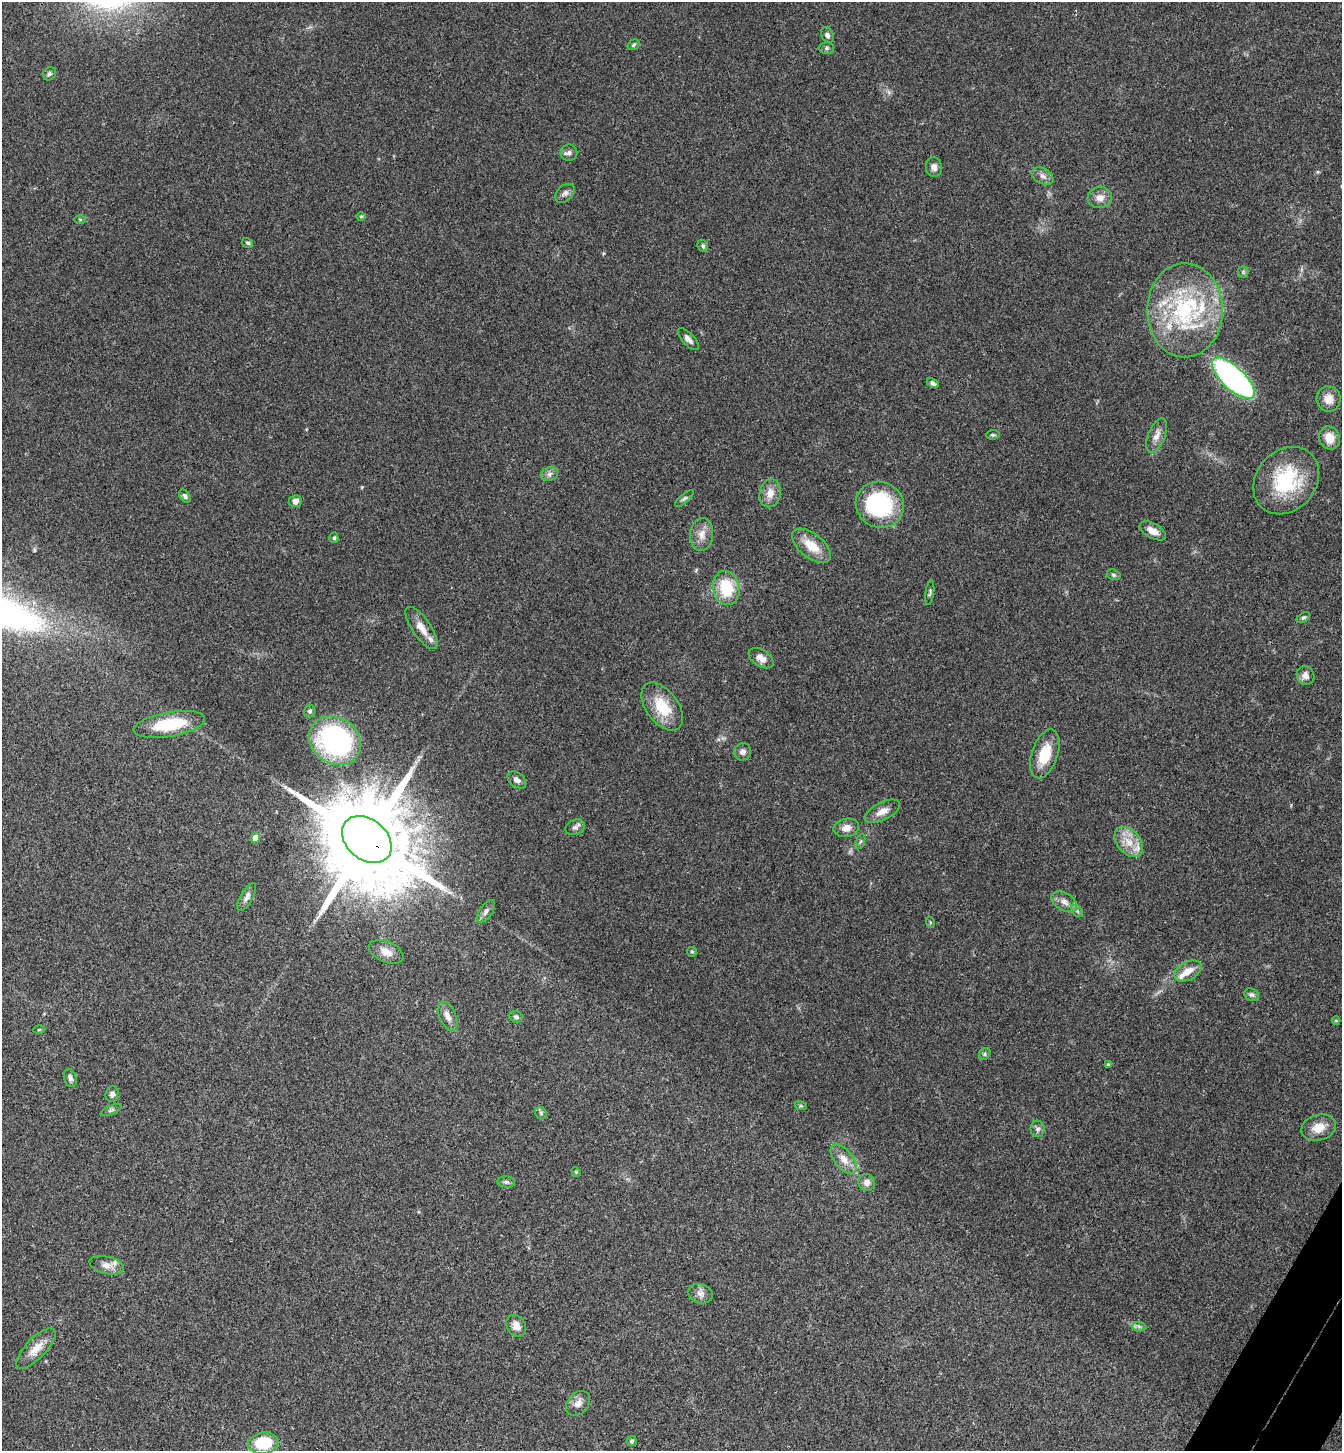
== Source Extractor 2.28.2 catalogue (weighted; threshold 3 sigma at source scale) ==
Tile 6 of 4 x 4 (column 2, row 2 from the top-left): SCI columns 1677-3016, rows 2935-4383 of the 5893 x 5870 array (HDU 1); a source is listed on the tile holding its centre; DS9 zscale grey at full resolution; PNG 1344 x 1453 px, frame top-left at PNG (2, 2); each listed source drawn as its Kron ellipse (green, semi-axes under 4 px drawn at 4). Shown black and unused: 1% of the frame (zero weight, under 3 of 4 exposures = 6% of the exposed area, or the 3 px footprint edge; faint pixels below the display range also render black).
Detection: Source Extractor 2.28.2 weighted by HDU 2 'WHT'; one run over the whole footprint, this tile lists its part. Background 0.063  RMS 0.0054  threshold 0.0245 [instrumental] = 3 sigma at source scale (4.5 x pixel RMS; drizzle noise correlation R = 1.50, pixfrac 1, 0.05/0.05 arcsec/px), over >= 5 px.
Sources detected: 94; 6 inside a brighter listed object's ellipse — not listed separately; the other 88 listed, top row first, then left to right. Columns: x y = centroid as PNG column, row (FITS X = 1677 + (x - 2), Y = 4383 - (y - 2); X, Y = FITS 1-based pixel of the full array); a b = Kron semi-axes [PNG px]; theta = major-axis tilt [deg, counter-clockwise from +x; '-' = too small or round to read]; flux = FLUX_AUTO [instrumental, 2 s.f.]
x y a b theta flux
827 35 8 6 -64 1.8
633 45 6 5 - 1
827 48 7 6 - 1.3
49 74 7 6 - 1.2
569 153 8 8 - 1.8
934 167 10 8 -83 2.6
1043 176 12 7 -30 2.9
565 193 11 7 43 2.2
1100 198 12 10 7 4.2
361 216 5 3 - 0.54
80 219 6 4 -1 0.63
248 243 6 4 -31 0.9
703 246 6 5 - 1.1
1243 272 5 5 - 0.92
1185 310 47 38 90 65
688 339 14 6 -47 2.5
1233 378 27 11 -43 140
933 383 6 4 -30 1.5
1329 399 13 12 - 5.7
993 435 7 4 5 0.9
1157 436 18 8 70 4.2
1329 438 12 10 -68 7.2
549 474 9 6 16 1.8
1286 481 36 29 48 40
770 493 14 10 78 5.5
185 496 7 5 -51 1.4
684 499 11 4 40 1.2
295 501 6 6 - 3
880 505 24 22 -25 58
1153 531 14 7 -28 4.1
702 534 16 11 83 5.5
334 538 5 4 - 0.8
812 546 23 12 -38 11
1114 575 7 5 -17 1
726 588 17 13 -77 22
930 593 12 3 82 0.89
1303 618 7 4 33 0.99
422 628 25 9 -56 7.2
761 658 14 8 -33 3.8
1306 675 9 8 - 3.5
662 706 27 16 -53 18
310 711 6 5 - 1.2
169 724 36 12 10 25
335 741 27 23 -35 110
742 752 8 8 - 2.2
1045 754 25 13 72 15
517 780 10 7 -37 2.4
882 811 19 8 27 4.9
575 827 10 7 25 2.1
846 828 13 9 12 4.2
256 838 5 4 - 9.5
367 840 27 20 -40 13000
860 841 8 3 71 0.86
1129 842 17 11 -50 8.4
247 897 15 6 60 2.6
1064 902 14 8 -32 3.7
486 911 13 6 55 2.3
1077 911 7 4 -45 1.1
930 922 6 3 -73 0.58
386 952 18 10 -23 5.6
692 952 5 4 - 0.69
1188 971 15 9 30 6.1
1252 995 8 6 -28 1.4
448 1016 15 8 -66 4.2
516 1017 7 5 -23 1.1
1336 1020 4 3 - 0.47
39 1030 5 3 - 0.54
985 1054 6 5 - 0.94
1108 1065 4 3 - 0.81
70 1078 9 6 -72 1.7
112 1094 8 6 75 1.9
801 1106 6 4 -18 0.67
111 1110 12 4 23 1.3
541 1113 7 5 -47 1
1319 1128 17 12 16 7.5
1038 1129 8 7 - 1.8
844 1159 18 9 -52 6.1
576 1172 5 4 - 0.55
506 1182 9 5 -6 1.4
867 1182 8 8 - 3.2
107 1265 17 8 -14 4
701 1294 12 9 -16 3.3
516 1326 11 9 -59 3.5
1139 1326 7 5 -3 1.3
36 1349 26 10 46 7.5
578 1403 14 10 47 3.8
632 1441 5 5 - 1
263 1443 15 10 8 21
Overlapping masked pixels (flux is a lower limit): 1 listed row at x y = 367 840